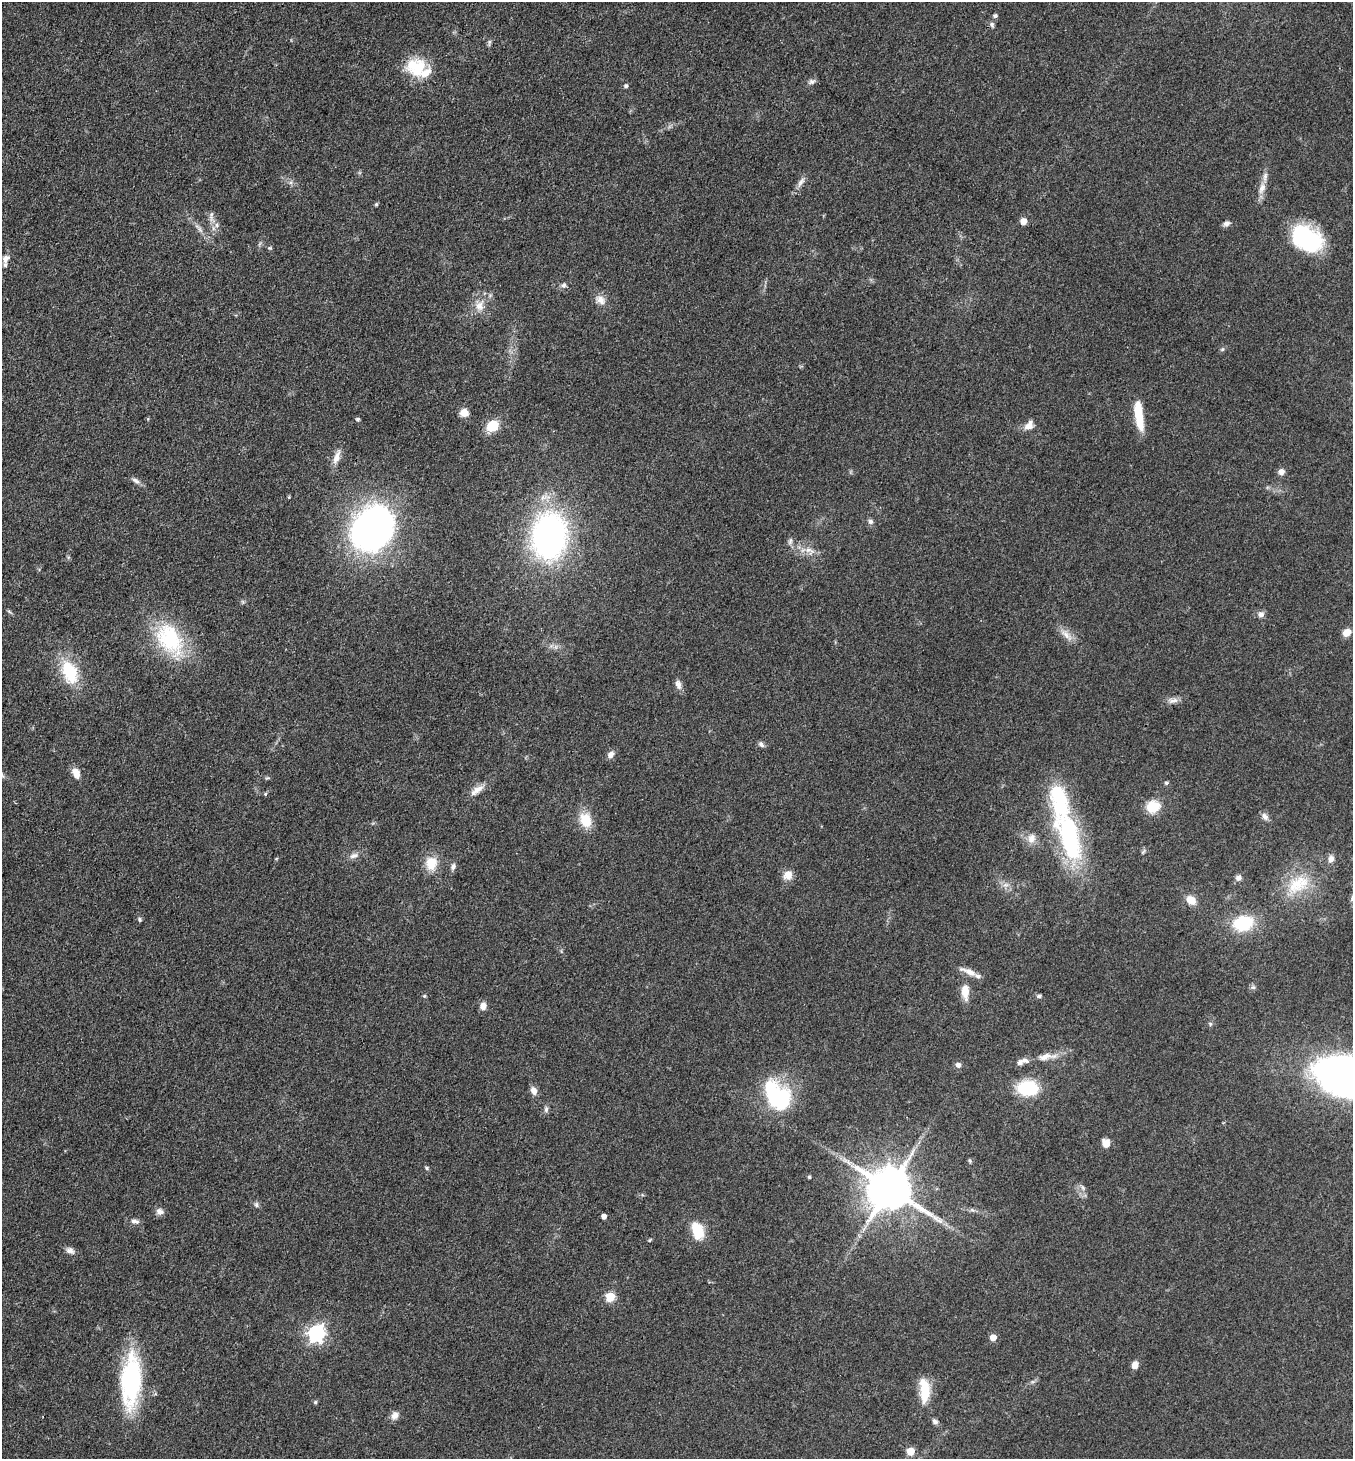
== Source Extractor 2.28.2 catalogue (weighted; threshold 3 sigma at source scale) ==
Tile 11 of 4 x 4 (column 3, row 3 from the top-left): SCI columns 2989-4339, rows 1460-2916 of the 5839 x 5832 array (HDU 1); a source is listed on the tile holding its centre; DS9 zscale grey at full resolution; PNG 1355 x 1461 px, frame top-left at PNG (2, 2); no overlay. Shown black and unused: <1% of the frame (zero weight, under 3 of 4 exposures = <1% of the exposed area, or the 3 px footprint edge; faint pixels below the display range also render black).
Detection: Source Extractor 2.28.2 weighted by HDU 2 'WHT'; one run over the whole footprint, this tile lists its part. Background 0.0829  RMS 0.0057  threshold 0.0257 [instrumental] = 3 sigma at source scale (4.5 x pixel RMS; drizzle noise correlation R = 1.50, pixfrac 1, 0.05/0.05 arcsec/px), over >= 5 px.
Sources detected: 108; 1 too faint to see at this stretch — not listed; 4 inside a brighter listed object's ellipse — not listed separately; the other 103 listed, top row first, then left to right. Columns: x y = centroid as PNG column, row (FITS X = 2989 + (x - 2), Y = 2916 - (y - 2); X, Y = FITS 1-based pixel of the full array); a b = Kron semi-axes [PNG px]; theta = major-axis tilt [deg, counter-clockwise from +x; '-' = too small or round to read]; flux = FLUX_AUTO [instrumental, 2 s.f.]
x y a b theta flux
995 16 5 4 - 1.5
992 24 7 6 - 1.5
416 67 26 23 -6 21
811 82 9 7 18 1.9
626 86 5 5 - 0.98
801 182 16 6 52 2.9
1262 188 16 8 71 5.2
376 204 5 4 - 0.78
211 216 18 5 89 3
1023 221 6 6 - 3.9
1226 223 8 7 - 2.2
217 225 6 6 - 1.7
1307 239 31 21 -33 65
269 248 6 5 - 0.79
6 259 14 9 58 3.5
564 285 7 6 - 1.6
600 300 15 11 -36 4.8
480 306 16 11 75 6.7
1222 349 6 5 - 0.98
464 413 8 8 - 5.7
1139 415 31 8 -81 19
358 419 4 4 - 1.2
1029 425 14 9 52 4.6
492 426 13 11 41 14
337 457 23 8 72 5.4
1281 472 7 7 - 2.8
136 481 12 6 -35 2.3
289 497 4 4 - 0.52
871 521 7 7 - 1.6
371 528 33 27 54 300
549 536 40 30 83 180
790 541 10 4 73 1.6
809 550 14 7 -9 4.3
1261 614 8 7 - 2.4
1347 632 9 7 37 5.1
1066 635 21 8 -46 5.3
170 639 49 31 -59 47
70 672 26 16 -68 27
678 685 13 7 -73 3
1173 700 15 7 9 3.2
761 744 8 6 -46 1.8
611 755 9 7 49 3
76 773 13 9 -72 4.9
268 778 8 3 5 0.73
1166 783 5 5 - 1
477 790 21 8 36 5.2
265 794 5 4 - 0.76
1153 807 12 11 - 15
1265 816 10 6 -49 2.7
585 820 19 14 -64 12
1069 837 61 26 -73 80
1031 838 14 10 84 5
354 856 13 7 15 3
1331 859 9 7 70 3.3
431 863 14 12 87 12
453 866 9 6 64 1.9
788 875 9 8 - 6.6
1238 878 8 7 - 2.4
1298 884 38 22 35 26
1005 885 9 4 0 1.9
1191 900 10 7 -39 7.7
140 919 6 5 - 0.95
1243 923 20 15 17 28
968 972 27 6 -22 5.1
1253 987 6 6 - 1.2
965 992 15 8 -86 8
424 996 5 4 - 0.71
1039 996 7 5 -1 1.2
483 1006 8 7 - 3.8
1210 1024 6 5 - 0.92
1045 1057 22 9 14 6.6
1020 1063 9 7 42 2.2
958 1065 6 6 - 2.3
1349 1076 58 31 -13 350
1028 1088 19 13 -1 33
534 1091 9 7 -70 3.9
777 1096 38 24 -52 54
546 1109 8 5 88 1.6
1106 1143 10 8 -70 3.9
970 1161 6 4 -59 0.79
849 1162 10 5 -51 2.2
427 1168 6 4 -18 0.85
809 1177 4 4 - 0.76
1083 1188 8 4 -59 1.5
889 1189 13 11 -29 2800
256 1205 7 5 -89 1.4
972 1210 7 4 -33 1.2
160 1212 10 8 -15 2.8
604 1216 4 4 - 3.5
135 1221 12 7 -11 2.6
698 1231 22 13 -73 14
650 1240 5 3 - 0.57
70 1250 12 8 -30 2.7
610 1297 5 5 - 28
316 1333 7 7 - 190
993 1338 5 5 - 7
1135 1365 7 6 - 4.2
131 1381 62 21 86 69
924 1390 28 11 -86 16
315 1402 5 4 - 0.91
394 1415 11 9 65 3.4
935 1421 8 6 -40 1.8
910 1451 5 5 - 14
Isophote crosses this tile's border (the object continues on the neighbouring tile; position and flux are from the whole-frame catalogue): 1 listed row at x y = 1349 1076